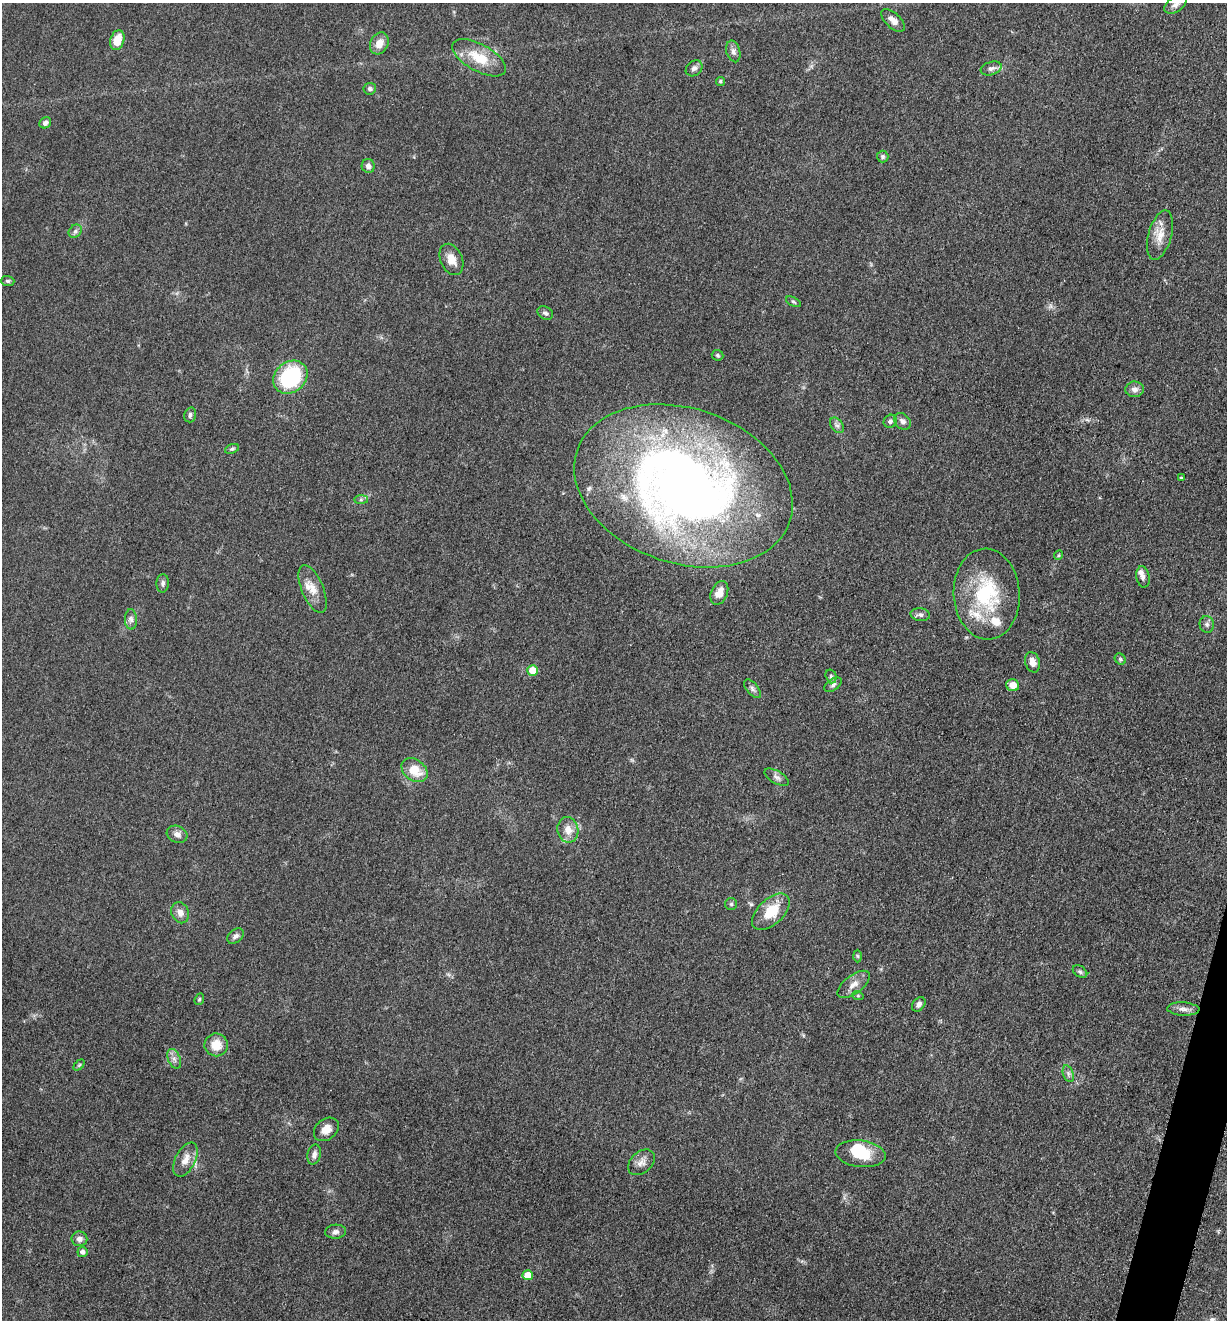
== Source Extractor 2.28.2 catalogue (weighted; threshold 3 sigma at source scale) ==
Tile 6 of 4 x 4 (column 2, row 2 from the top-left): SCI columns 1489-2713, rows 2648-3965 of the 5304 x 5292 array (HDU 1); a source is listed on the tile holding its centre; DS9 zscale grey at full resolution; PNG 1229 x 1322 px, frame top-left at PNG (2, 3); each listed source drawn as its Kron ellipse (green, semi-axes under 4 px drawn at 4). Shown black and unused: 1% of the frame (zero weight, under 3 of 5 exposures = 1% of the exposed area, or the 3 px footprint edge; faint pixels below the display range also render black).
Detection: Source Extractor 2.28.2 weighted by HDU 2 'WHT'; one run over the whole footprint, this tile lists its part. Background 0.0504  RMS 0.0058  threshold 0.0261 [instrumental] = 3 sigma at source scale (4.5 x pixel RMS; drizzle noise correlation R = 1.50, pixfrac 1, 0.05/0.05 arcsec/px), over >= 5 px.
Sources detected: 81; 1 inside a brighter object's white glare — neither listed nor drawn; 6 inside a brighter listed object's ellipse — not listed separately; the other 74 listed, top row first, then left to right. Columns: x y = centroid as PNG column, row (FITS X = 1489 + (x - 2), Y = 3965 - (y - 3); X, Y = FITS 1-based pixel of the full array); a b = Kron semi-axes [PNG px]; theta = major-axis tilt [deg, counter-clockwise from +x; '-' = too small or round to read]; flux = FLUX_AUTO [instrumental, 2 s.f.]
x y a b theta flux
1175 4 12 7 34 2.8
893 20 15 7 -42 4.1
117 40 10 7 72 10
379 43 11 9 62 5.7
733 51 11 7 -74 2.3
479 58 30 13 -29 16
694 68 9 7 41 2.1
991 68 11 6 19 2.1
720 81 4 4 - 1
370 89 6 5 - 1.4
45 123 6 5 - 1.9
883 157 6 6 - 1
368 166 7 6 - 2.7
75 231 7 6 - 1.6
1160 235 25 11 74 8.5
451 259 16 11 -66 6.6
8 281 6 5 - 1.2
793 302 8 4 -27 0.98
545 313 8 6 -28 1.6
718 355 6 5 - 0.9
290 377 18 15 40 57
1134 389 9 8 - 2.9
190 415 7 5 75 1.4
890 421 7 6 - 1.6
902 421 9 7 -41 2.5
837 425 9 5 -52 1.8
232 449 7 4 20 1.1
1181 478 4 3 - 0.87
683 486 112 77 -19 470
361 500 7 4 0 1.1
1058 555 5 4 - 0.67
1143 577 11 6 -79 2.6
163 583 9 6 88 1.9
313 589 25 10 -67 7.5
719 593 12 8 66 6.5
987 594 45 33 -87 47
920 615 10 6 -5 2
131 619 10 6 -89 2.2
1207 624 8 7 - 1.8
1120 659 6 5 - 0.91
1033 662 10 7 -73 4.2
532 670 5 5 - 11
831 676 7 5 -73 1.2
833 685 10 5 35 1.6
1013 685 6 6 - 5.6
752 689 11 5 -50 1.9
414 770 14 10 -38 11
777 777 13 6 -30 2.3
568 830 13 10 -79 6.9
177 834 10 8 -20 2.9
731 904 6 6 - 1
771 912 23 12 44 17
180 913 11 8 -68 3.9
236 936 9 6 39 2
857 956 6 4 -88 0.75
1080 972 8 5 -37 1.3
854 984 19 9 37 5.2
858 996 6 3 -18 0.65
199 999 6 4 69 0.87
919 1004 8 6 49 2.2
1183 1009 16 6 -3 3.3
216 1045 11 11 - 9.1
174 1059 10 6 -68 2.7
79 1065 6 4 45 0.76
1068 1074 8 5 -72 1.6
326 1129 14 10 40 5.7
861 1154 25 13 -7 18
314 1155 10 6 76 2.6
185 1160 18 10 63 6.6
641 1162 15 10 42 4.2
335 1232 10 7 4 2.2
79 1239 8 7 - 2.5
82 1252 5 5 - 2.3
528 1275 5 5 - 9.5
Isophote crosses this tile's border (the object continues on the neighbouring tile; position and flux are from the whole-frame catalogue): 1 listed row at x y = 1175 4